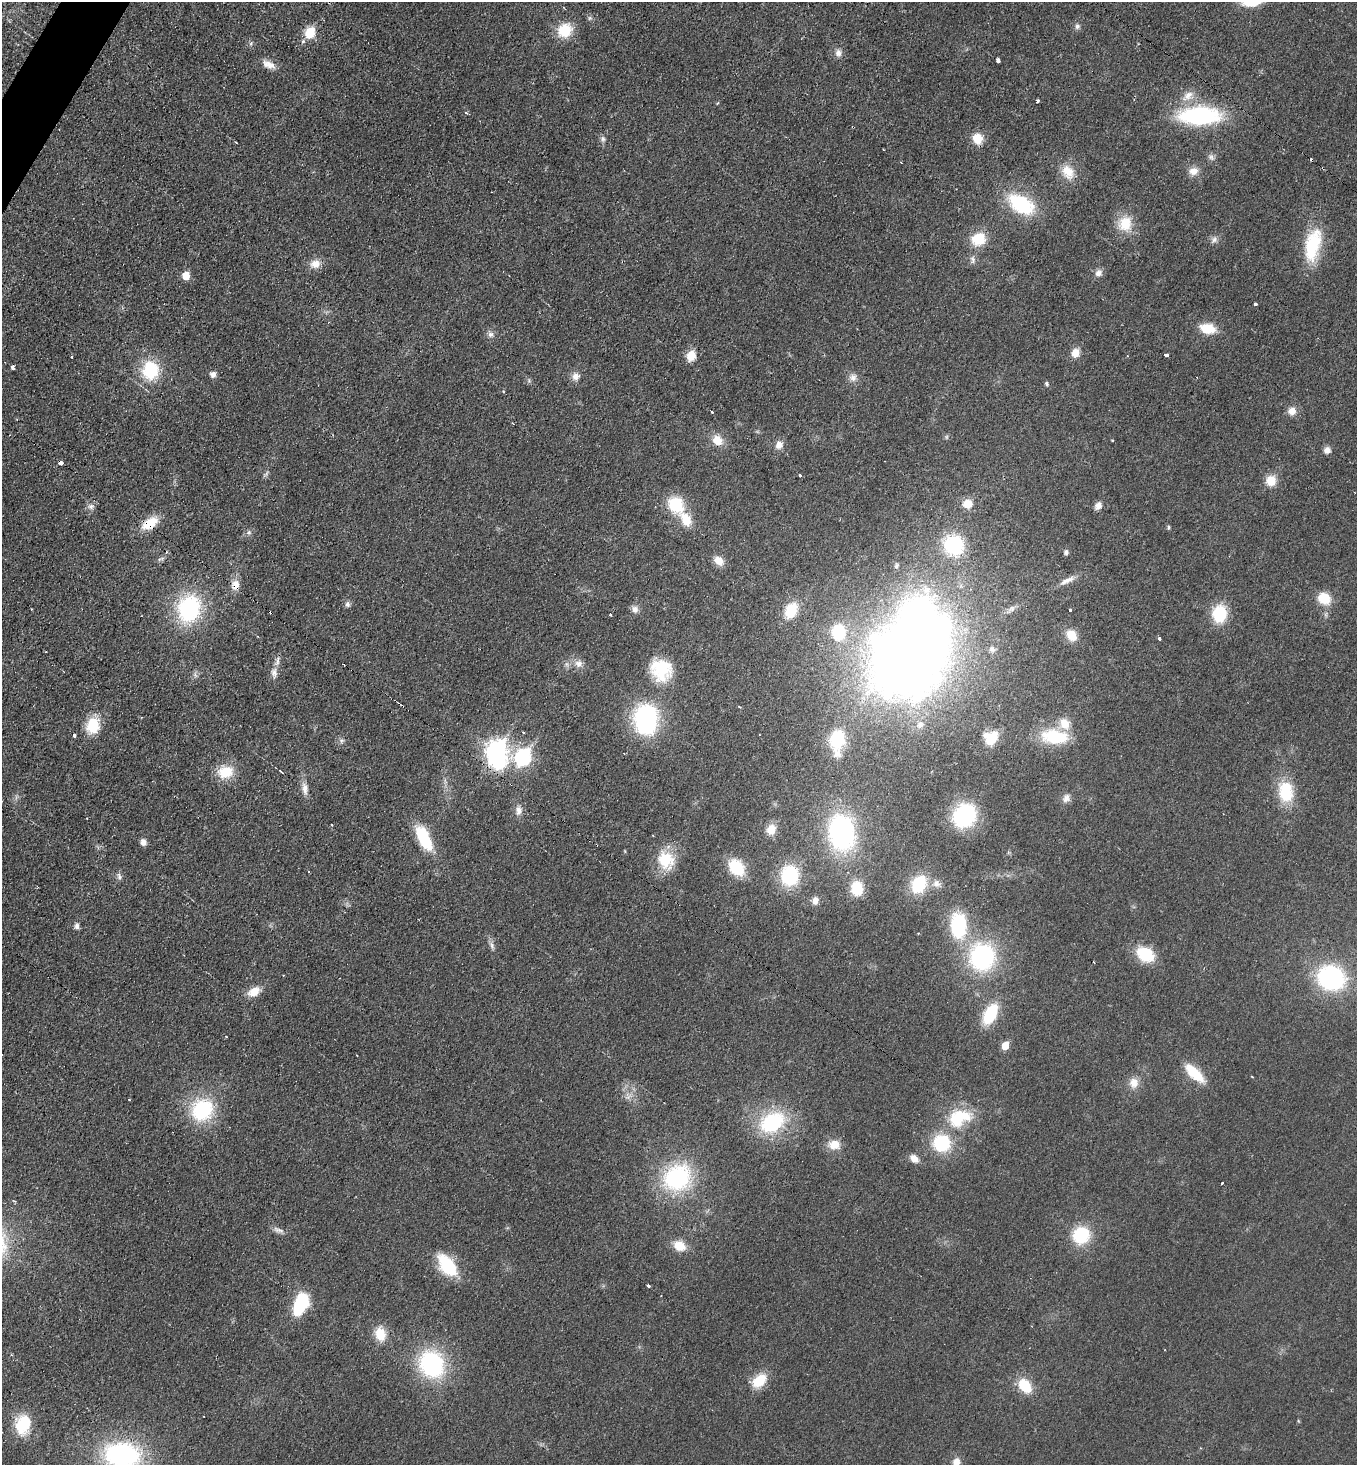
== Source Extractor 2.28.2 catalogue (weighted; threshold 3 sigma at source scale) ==
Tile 11 of 4 x 4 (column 3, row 3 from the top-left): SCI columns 2864-4218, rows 1471-2933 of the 5866 x 5858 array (HDU 1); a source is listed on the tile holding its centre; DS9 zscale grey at full resolution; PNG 1359 x 1467 px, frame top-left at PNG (2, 2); no overlay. Shown black and unused: <1% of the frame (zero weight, under 2 of 3 exposures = <1% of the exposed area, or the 3 px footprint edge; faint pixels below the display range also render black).
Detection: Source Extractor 2.28.2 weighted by HDU 2 'WHT'; one run over the whole footprint, this tile lists its part. Background 0.025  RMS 0.0061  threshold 0.0273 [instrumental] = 3 sigma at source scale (4.5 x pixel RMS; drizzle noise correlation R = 1.50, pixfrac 1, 0.05/0.05 arcsec/px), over >= 5 px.
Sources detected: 168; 1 too faint to see at this stretch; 8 inside a brighter object's white glare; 6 cosmic-ray / hot-pixel residue — not listed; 3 inside a brighter listed object's ellipse — not listed separately; the other 150 listed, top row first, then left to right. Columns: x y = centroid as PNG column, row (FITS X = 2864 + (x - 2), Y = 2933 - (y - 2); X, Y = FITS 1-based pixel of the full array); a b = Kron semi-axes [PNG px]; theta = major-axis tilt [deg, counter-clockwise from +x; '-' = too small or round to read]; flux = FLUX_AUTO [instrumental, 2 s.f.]
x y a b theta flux
1077 26 7 7 - 1.7
565 31 15 13 44 19
310 32 7 6 - 32
303 41 5 5 - 1.3
838 53 10 8 -87 3.1
998 60 4 4 - 3.4
269 64 19 9 -22 5.5
1188 96 18 10 40 6.8
1038 101 4 3 - 1.3
717 103 4 3 - 0.78
466 112 4 3 - 1.5
1200 116 38 17 0 77
978 138 11 10 - 10
603 139 9 6 -80 1.8
1211 157 10 7 -45 2.2
1323 168 4 3 - 0.53
1193 171 12 10 9 5.1
1068 172 21 15 -56 11
1021 204 28 17 -31 44
1125 223 18 16 68 15
978 239 15 13 29 17
1214 239 10 7 40 2.4
1313 245 42 18 77 32
973 260 12 6 -81 2.4
315 264 13 11 22 6.1
1098 273 10 9 - 3.2
186 275 6 5 - 11
1255 304 4 3 - 1.3
1208 328 16 10 -13 14
491 334 8 8 - 2.3
1075 353 9 8 - 6.6
1166 355 4 3 - 4.8
691 356 11 9 72 9.2
1128 356 4 2 - 0.48
71 357 3 3 - 1.1
13 368 4 3 - 8.9
150 370 22 19 -89 30
213 374 8 8 - 2.6
576 376 11 10 - 4
853 377 11 10 - 3.7
1047 384 6 5 - 1.1
1292 411 10 9 - 5
712 412 3 3 - 1.2
717 440 13 11 -48 8.2
779 445 10 8 74 4.7
1327 450 8 8 - 3.4
60 463 4 4 - 9
800 475 3 3 - 1.5
1271 481 12 12 - 8.6
967 504 9 9 - 8
676 505 18 14 -53 25
91 506 9 8 - 2.6
1098 506 9 7 55 3.5
686 520 18 11 -60 12
150 523 18 11 34 16
1169 527 6 4 85 0.88
249 532 6 6 - 1.4
954 545 19 18 - 42
166 552 5 3 - 0.8
1066 552 6 5 - 1.6
719 561 12 9 -41 6.4
896 566 6 5 - 1.1
1067 580 23 6 26 4.7
235 585 15 10 87 5.8
1324 598 13 11 -36 15
348 604 8 6 -65 1.8
189 608 26 21 74 66
635 609 9 8 - 3
1011 609 15 6 43 3
791 610 17 12 61 18
1070 610 3 3 - 1.9
610 614 3 3 - 1.5
1219 614 16 13 82 27
838 632 17 15 -89 21
1071 635 13 10 -56 9.9
1159 639 4 3 - 3.5
992 649 8 7 - 2
909 662 66 54 -19 710
578 664 10 10 - 4.2
661 670 27 24 -54 25
274 673 14 8 -83 3.5
195 675 9 4 -68 1.5
739 707 4 3 - 0.87
645 716 23 19 17 63
93 725 15 12 77 21
920 725 10 8 54 3.1
523 733 3 2 - 0.73
74 735 3 3 - 4.8
1055 737 35 18 -6 27
991 738 15 13 25 18
837 739 21 15 82 32
341 741 7 6 - 1.5
496 751 10 8 62 270
523 757 9 8 - 120
281 771 4 2 - 0.86
226 772 17 14 11 16
305 789 18 8 -83 4.9
1286 792 25 17 -81 24
1066 798 12 8 61 3.6
519 810 13 8 83 3.8
964 816 19 17 50 64
331 825 3 2 - 0.73
771 830 12 10 76 8.7
842 832 30 21 -81 120
424 838 24 10 -63 36
143 842 8 7 - 3
666 860 19 17 -63 23
737 867 18 13 -54 24
790 875 20 17 -86 40
119 876 11 6 -77 1.8
919 884 17 13 63 30
936 884 11 11 - 4.3
857 888 13 11 -83 18
815 901 10 7 78 3.8
958 925 22 14 -87 48
77 926 9 6 -80 2
492 945 11 5 -60 2.2
1145 954 17 12 -30 26
982 957 25 23 86 81
1094 962 3 2 - 0.53
1331 978 23 20 -20 86
254 992 15 10 30 8
990 1014 19 10 62 32
226 1037 3 2 - 0.79
1005 1046 6 5 - 9.5
1194 1073 27 11 -44 17
1252 1077 3 2 - 0.58
1134 1083 14 12 -88 6.2
129 1100 3 3 - 0.46
202 1110 25 22 56 45
962 1116 28 20 -11 22
772 1122 28 20 29 48
942 1143 18 17 - 33
834 1145 14 11 -5 8
914 1159 10 8 -41 4.9
677 1178 28 25 39 67
1222 1183 3 3 - 2.3
278 1230 16 5 -20 2.7
1081 1235 17 16 - 29
679 1246 12 10 -29 11
447 1266 28 15 -53 29
648 1286 3 3 - 3.2
300 1305 18 12 80 32
380 1334 14 11 -68 13
432 1364 25 21 -60 77
759 1381 17 11 43 15
1025 1386 15 10 -53 19
23 1424 23 17 75 23
122 1455 33 23 -8 97
956 1462 9 8 - 4.3
Overlapping masked pixels (flux is a lower limit): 5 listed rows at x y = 1323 168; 60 463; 150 523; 235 585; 189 608
Isophote crosses this tile's border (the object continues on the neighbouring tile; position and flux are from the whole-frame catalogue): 2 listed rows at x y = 122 1455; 956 1462